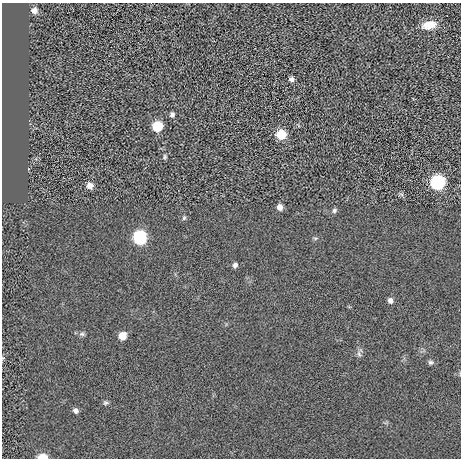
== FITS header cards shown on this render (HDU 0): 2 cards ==
NAXIS1  =                  459 / length of data axis 1
NAXIS2  =                  456 / length of data axis 2

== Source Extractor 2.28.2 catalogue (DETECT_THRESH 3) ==
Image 459 x 456 px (HDU 0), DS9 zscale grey, 1 PNG px = 1 image px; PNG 463 x 460 px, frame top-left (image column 1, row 456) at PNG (2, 3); no overlay
Background 0.0273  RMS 5.6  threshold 16.7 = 3 sigma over >= 5 px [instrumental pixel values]
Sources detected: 25; all 25 listed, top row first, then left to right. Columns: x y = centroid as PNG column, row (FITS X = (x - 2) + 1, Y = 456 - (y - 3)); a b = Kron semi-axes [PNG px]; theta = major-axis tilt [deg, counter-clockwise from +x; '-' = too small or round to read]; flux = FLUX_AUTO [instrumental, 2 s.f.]
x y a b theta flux
34 10 7 7 - 2200
429 25 18 10 11 5200
291 79 5 5 - 1100
172 114 6 5 - 1000
157 126 7 6 - 14000
281 135 7 7 - 9700
165 157 6 4 89 590
437 182 8 8 - 61000
90 186 7 7 - 2400
401 194 7 4 -18 590
280 207 6 6 - 2300
334 210 7 6 - 930
184 218 6 5 - 610
140 237 7 7 - 48000
315 238 6 4 -17 470
235 265 5 5 - 1200
390 300 6 6 - 1500
82 334 7 6 - 920
122 336 7 6 - 5100
359 354 9 6 -70 1100
3 358 5 4 - 400
431 362 7 6 - 840
105 403 7 6 - 760
75 410 6 5 - 1300
42 457 7 4 2 6700
At the frame edge (FLAGS 8, measured only in part): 2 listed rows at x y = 3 358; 42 457